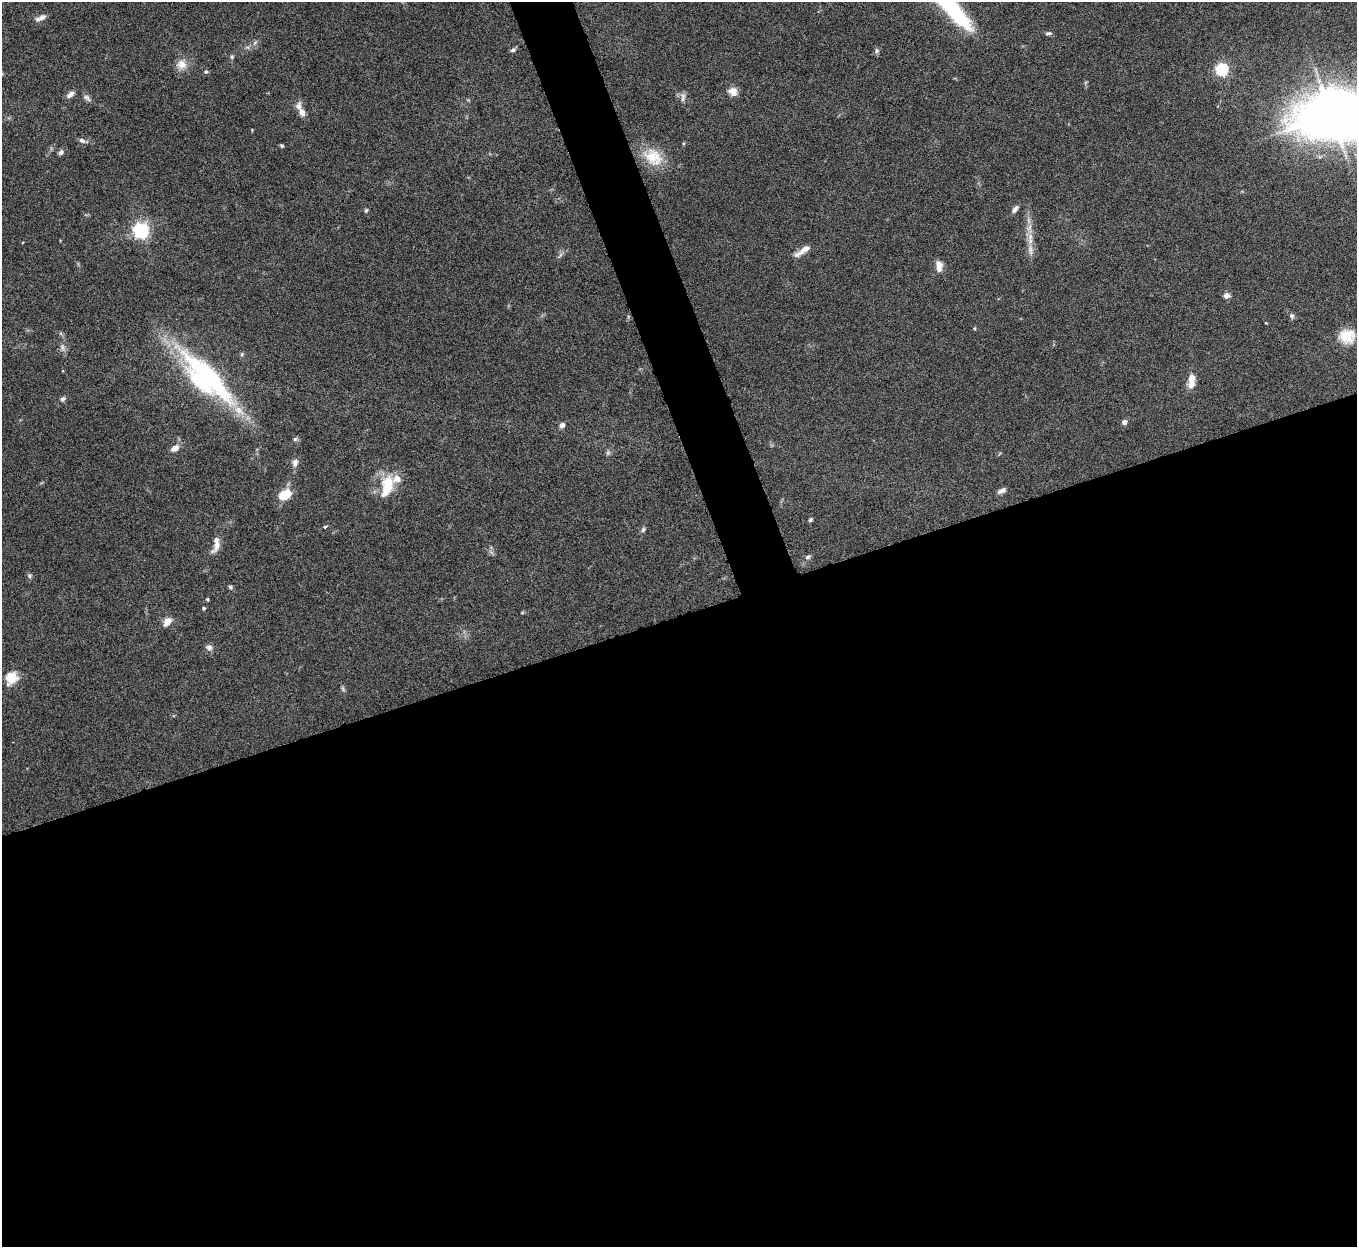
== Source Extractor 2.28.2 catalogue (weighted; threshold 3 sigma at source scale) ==
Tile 15 of 4 x 4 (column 3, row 4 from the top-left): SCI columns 2710-4064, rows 150-1394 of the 5422 x 5403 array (HDU 1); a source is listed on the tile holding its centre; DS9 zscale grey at full resolution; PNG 1359 x 1249 px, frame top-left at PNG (2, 2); no overlay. Shown black and unused: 53% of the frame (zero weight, under 5 of 10 exposures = <1% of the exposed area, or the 3 px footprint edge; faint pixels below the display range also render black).
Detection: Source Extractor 2.28.2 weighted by HDU 2 'WHT'; one run over the whole footprint, this tile lists its part. Background 0.145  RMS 0.0057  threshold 0.0235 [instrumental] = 3 sigma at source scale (4.09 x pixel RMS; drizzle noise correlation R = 1.36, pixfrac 0.8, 0.05/0.05 arcsec/px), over >= 5 px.
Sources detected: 66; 1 inside a brighter object's white glare — not listed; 5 inside a brighter listed object's ellipse — not listed separately; the other 60 listed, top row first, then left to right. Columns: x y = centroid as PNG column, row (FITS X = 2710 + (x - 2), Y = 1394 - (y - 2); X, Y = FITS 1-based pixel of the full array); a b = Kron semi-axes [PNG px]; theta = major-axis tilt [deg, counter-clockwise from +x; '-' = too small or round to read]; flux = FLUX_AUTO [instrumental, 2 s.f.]
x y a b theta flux
947 3 81 15 -49 67
40 18 14 6 25 2.8
1048 33 9 4 6 1.1
255 42 7 4 20 1.1
513 50 7 5 27 1.2
877 51 6 5 - 1.1
232 57 6 5 - 1
182 64 13 12 - 5.6
1222 69 6 5 - 90
206 72 5 5 - 1
733 91 12 10 -32 3.8
71 94 11 6 37 2.6
683 97 13 6 87 2.1
87 98 12 6 -42 1.9
302 112 10 7 -63 3.3
1331 114 23 16 22 1700
82 141 9 6 -26 1.7
282 146 5 4 - 0.75
61 152 7 5 53 1.7
653 157 26 19 -34 15
1015 209 11 6 54 2.1
366 210 5 4 - 0.84
141 231 6 6 - 180
1030 249 12 7 -86 3.4
802 251 25 7 34 4.6
560 255 7 4 71 1.1
939 266 14 7 -84 4.2
1227 295 8 6 4 2.4
1292 316 7 6 - 1.4
1266 323 4 3 - 0.36
974 328 4 4 - 0.59
1347 336 14 12 4 15
62 347 10 5 -77 1.8
242 354 5 5 - 0.81
208 376 79 17 -45 94
1191 378 9 7 89 4.3
63 399 8 6 27 1.3
1124 422 4 4 - 2.9
562 425 6 5 - 2.2
295 439 6 5 - 1.1
175 448 10 7 34 3.4
608 453 8 6 70 1.2
295 463 12 8 72 2.6
387 486 26 13 76 17
1002 491 10 5 26 2.1
285 495 11 8 35 14
810 520 6 5 - 0.85
325 527 4 4 - 0.58
643 530 7 5 71 1.1
217 545 24 8 64 4.8
808 557 8 5 22 1.3
30 576 6 5 - 1
230 587 5 4 - 1
207 599 4 4 - 0.55
204 608 3 3 - 0.8
522 613 6 3 19 0.53
167 621 10 7 49 4.7
209 648 8 7 - 2.2
11 678 18 15 52 7.8
343 689 9 4 -69 0.98
Isophote crosses this tile's border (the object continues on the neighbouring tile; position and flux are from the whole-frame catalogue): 2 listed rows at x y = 947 3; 1331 114